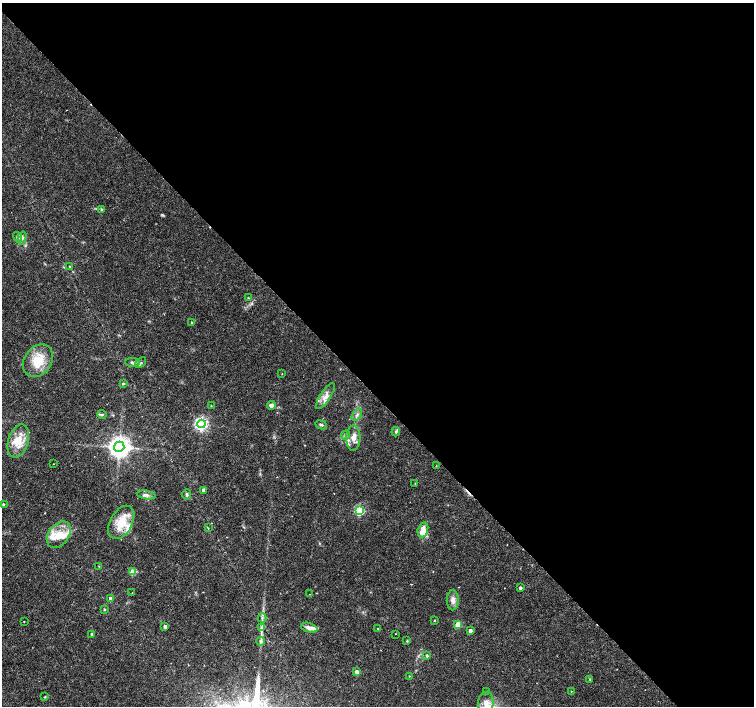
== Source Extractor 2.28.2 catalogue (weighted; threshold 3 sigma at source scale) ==
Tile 8 of 4 x 4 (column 4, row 2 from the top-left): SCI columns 4524-6027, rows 3033-4440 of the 6027 x 6001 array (HDU 1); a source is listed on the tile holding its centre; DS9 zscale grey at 2 x 2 block average (1 PNG px = mean of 2 x 2 image px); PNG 756 x 708 px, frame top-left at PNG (2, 3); each listed source drawn as its Kron ellipse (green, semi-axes under 4 px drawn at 4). Shown black and unused: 56% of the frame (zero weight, under 3 of 6 exposures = <1% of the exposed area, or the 3 px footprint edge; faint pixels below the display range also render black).
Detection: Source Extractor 2.28.2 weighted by HDU 2 'WHT'; one run over the whole footprint, this tile lists its part. Background 0.0188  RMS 0.0016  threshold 0.00671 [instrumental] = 3 sigma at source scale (4.09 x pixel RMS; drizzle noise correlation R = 1.36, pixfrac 0.8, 0.0396/0.0396 arcsec/px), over >= 5 px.
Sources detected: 75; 1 cosmic-ray / hot-pixel residue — neither listed nor drawn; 10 inside a brighter listed object's ellipse — not listed separately; the other 64 listed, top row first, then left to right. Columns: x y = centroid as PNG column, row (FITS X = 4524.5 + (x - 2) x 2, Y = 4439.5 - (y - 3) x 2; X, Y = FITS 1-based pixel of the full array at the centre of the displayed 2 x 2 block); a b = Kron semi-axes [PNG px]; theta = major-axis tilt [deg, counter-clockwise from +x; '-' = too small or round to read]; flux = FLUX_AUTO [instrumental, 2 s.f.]
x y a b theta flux
101 210 3 3 - 0.35
17 237 5 4 - 0.79
22 238 7 4 76 0.93
69 267 4 2 - 0.25
248 298 3 2 - 0.22
192 322 2 2 - 0.4
38 361 17 13 54 8.7
133 363 7 4 -4 0.98
141 363 6 3 43 0.56
282 374 2 2 - 0.13
123 383 3 3 - 0.38
325 396 15 5 56 2.5
271 405 4 4 - 1.6
211 406 2 2 - 0.16
102 414 4 4 - 0.53
357 415 7 3 55 0.71
201 424 4 4 - 83
321 425 6 3 -23 0.52
396 432 5 4 - 0.67
345 435 5 2 - 0.47
353 438 12 7 89 2.9
18 441 17 10 74 5.8
119 447 5 5 - 300
53 464 2 2 - 0.12
436 466 2 2 - 0.13
415 483 3 2 - 0.26
203 490 2 2 - 1.3
187 494 5 3 - 0.67
146 495 9 3 -9 1
3 504 2 2 - 0.47
359 510 4 3 - 32
121 522 18 11 61 8
208 528 4 2 - 0.23
423 530 7 5 73 3.7
59 535 15 10 54 5.7
99 566 2 2 - 0.13
133 572 3 3 - 9.2
520 588 3 2 - 0.82
132 593 2 2 - 0.12
310 594 2 2 - 0.19
111 598 3 3 - 1.6
453 600 10 6 -90 1.8
104 609 2 2 - 0.35
262 618 4 3 - 0.6
434 620 3 2 - 0.21
24 622 2 2 - 0.18
458 625 3 3 - 8.4
165 626 3 3 - 1.2
262 628 4 2 - 0.51
309 628 8 4 -16 1.8
377 629 2 2 - 0.22
470 631 3 3 - 1.5
92 634 2 2 - 1.1
396 634 2 2 - 0.26
261 641 4 3 - 0.71
407 641 3 2 - 0.3
427 656 2 2 - 0.55
357 672 3 3 - 2.5
409 676 2 2 - 0.2
590 679 3 3 - 0.3
571 691 2 2 - 0.25
486 692 4 3 - 0.33
45 697 2 2 - 0.3
486 702 10 7 81 2.4
Diffuse or blended objects may show on this block-average render without a row.